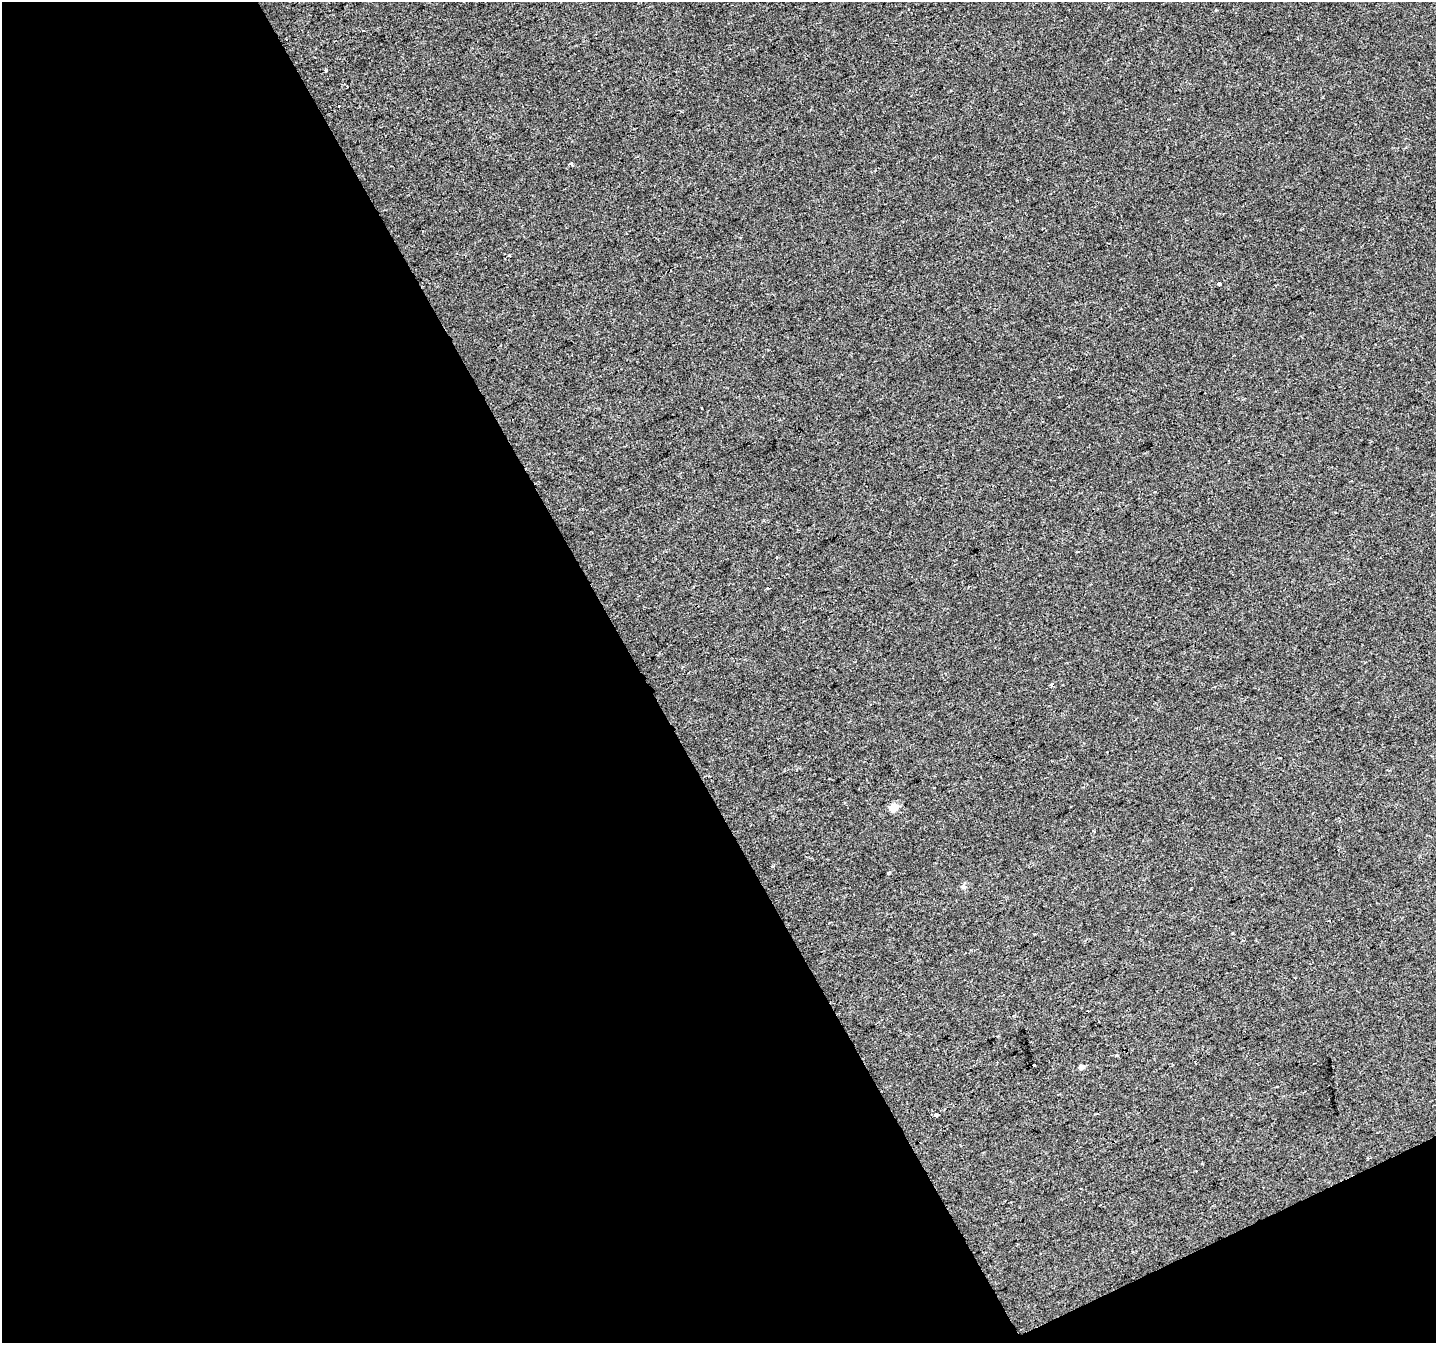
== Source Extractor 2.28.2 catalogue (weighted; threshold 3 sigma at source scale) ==
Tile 3 of 2 x 2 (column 1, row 2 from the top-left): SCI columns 2-1435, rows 76-1416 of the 2868 x 2814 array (HDU 1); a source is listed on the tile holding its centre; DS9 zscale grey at full resolution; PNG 1438 x 1345 px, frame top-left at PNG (2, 2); no overlay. Shown black and unused: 47% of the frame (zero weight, under 2 of 3 exposures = <1% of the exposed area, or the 3 px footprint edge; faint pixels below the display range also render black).
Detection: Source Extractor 2.28.2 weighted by HDU 2 'WHT'; one run over the whole footprint, this tile lists its part. Background -4.49e-06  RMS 0.0044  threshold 0.0199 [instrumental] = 3 sigma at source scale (4.5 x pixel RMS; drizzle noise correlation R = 1.50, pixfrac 1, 0.0396/0.0396 arcsec/px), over >= 5 px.
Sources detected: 13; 3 cosmic-ray / hot-pixel residue — not listed; the other 10 listed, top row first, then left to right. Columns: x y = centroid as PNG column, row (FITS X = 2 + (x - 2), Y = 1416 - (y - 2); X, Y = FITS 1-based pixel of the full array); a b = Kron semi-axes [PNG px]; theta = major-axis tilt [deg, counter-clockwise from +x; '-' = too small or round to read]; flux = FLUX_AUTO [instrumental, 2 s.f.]
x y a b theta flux
326 70 4 3 - 0.66
339 106 3 2 - 0.3
571 164 4 3 - 0.95
1219 284 4 3 - 1.9
701 408 3 2 - 0.27
894 807 5 5 - 12
1117 1055 4 3 - 2.2
1033 1065 3 2 - 0.84
1082 1067 6 5 - 2
936 1115 4 3 - 2.7